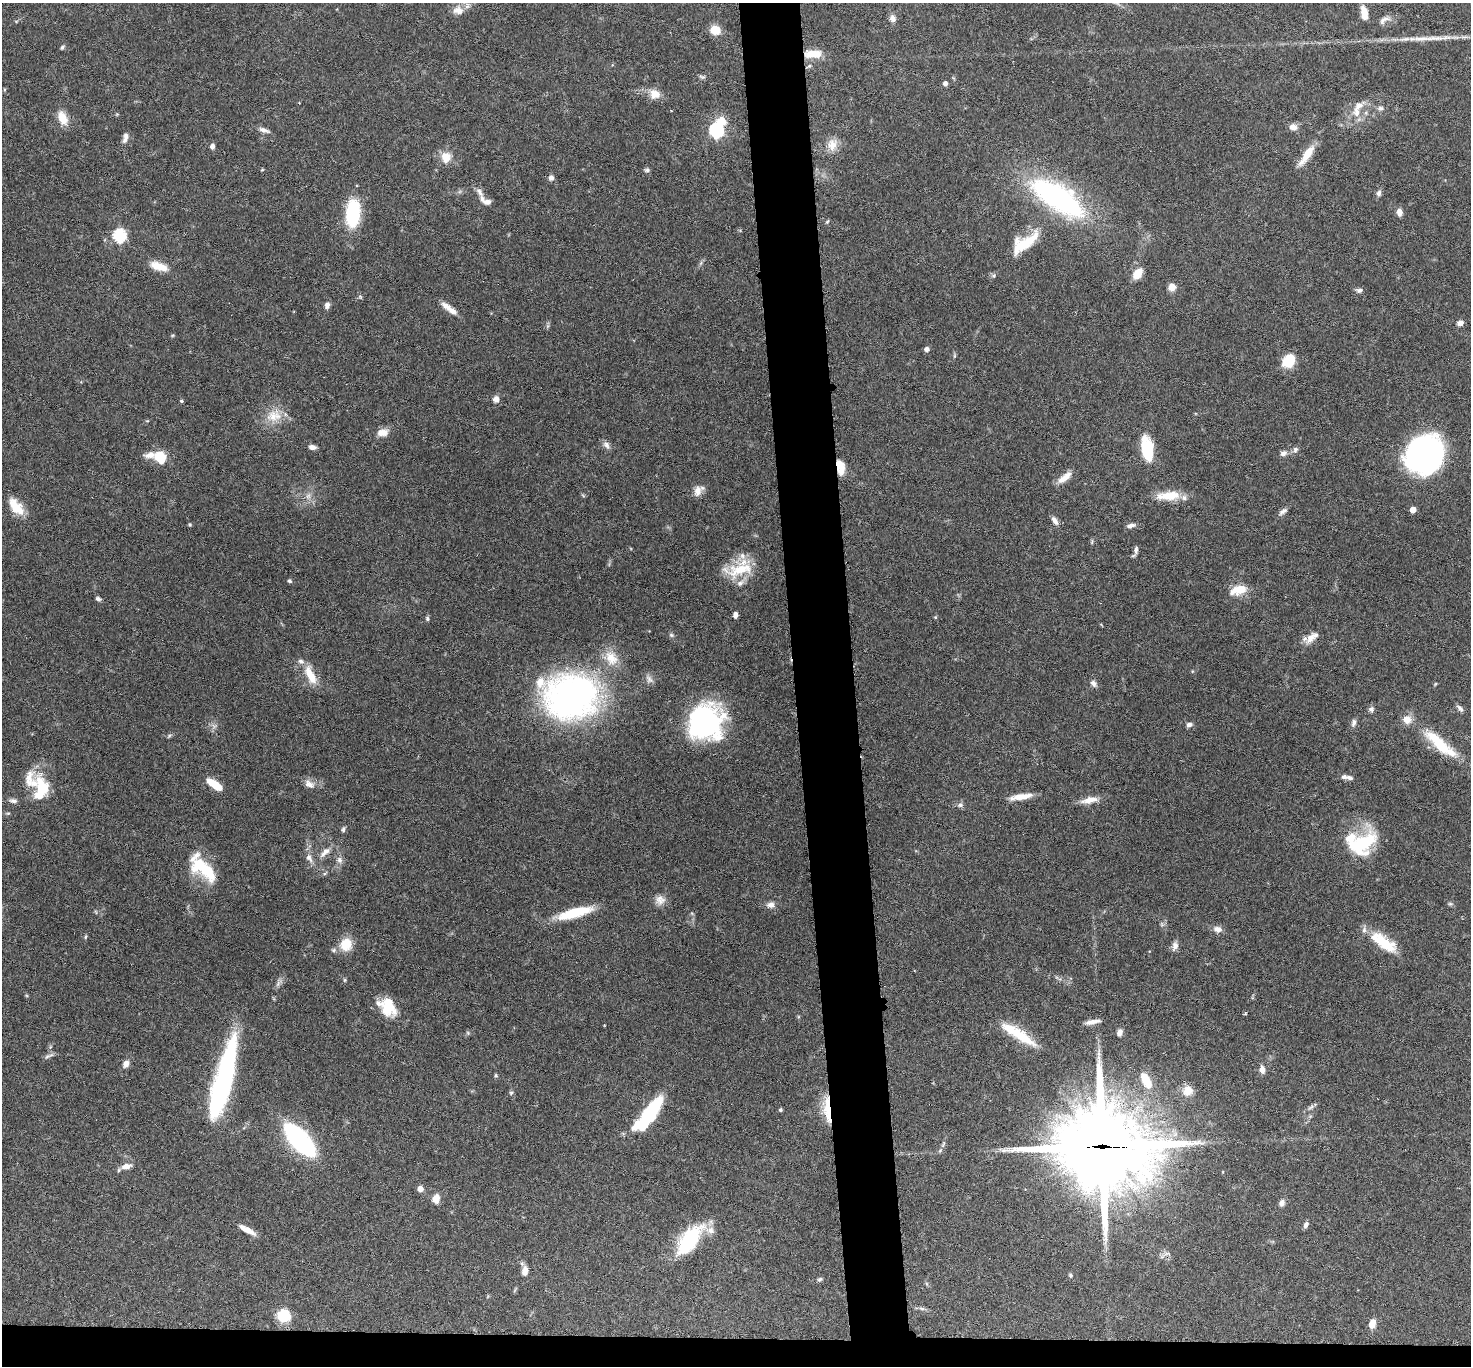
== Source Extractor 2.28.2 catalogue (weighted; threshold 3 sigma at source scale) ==
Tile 8 of 3 x 3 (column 2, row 3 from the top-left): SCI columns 1473-2941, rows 166-1529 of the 4413 x 4384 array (HDU 1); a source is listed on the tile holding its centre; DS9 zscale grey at full resolution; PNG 1473 x 1368 px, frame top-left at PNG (2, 3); no overlay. Shown black and unused: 6% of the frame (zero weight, under 3 of 6 exposures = <1% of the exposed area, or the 3 px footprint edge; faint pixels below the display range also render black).
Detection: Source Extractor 2.28.2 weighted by HDU 2 'WHT'; one run over the whole footprint, this tile lists its part. Background 0.0858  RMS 0.003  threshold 0.0122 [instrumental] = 3 sigma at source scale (4.09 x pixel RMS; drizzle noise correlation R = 1.36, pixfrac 0.8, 0.05/0.05 arcsec/px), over >= 5 px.
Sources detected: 179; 2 inside a brighter object's white glare — not listed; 22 inside a brighter listed object's ellipse — not listed separately; the other 155 listed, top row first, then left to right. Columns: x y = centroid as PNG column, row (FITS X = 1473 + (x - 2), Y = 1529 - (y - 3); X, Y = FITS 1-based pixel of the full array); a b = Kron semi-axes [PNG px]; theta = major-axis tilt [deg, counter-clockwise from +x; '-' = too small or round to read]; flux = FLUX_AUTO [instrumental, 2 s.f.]
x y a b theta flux
458 10 16 13 1 3
1364 13 14 7 -81 3.3
893 18 9 8 - 1.4
1384 20 18 7 29 1.6
715 30 10 8 -20 4.7
1421 39 32 7 2 4.1
62 47 6 4 56 0.45
813 54 21 10 2 4.4
809 66 6 5 - 0.48
702 77 10 4 -23 0.57
945 83 5 4 - 1.1
655 94 15 12 -25 3.3
1380 108 8 6 10 0.82
1357 112 15 11 -72 3.2
62 118 16 10 -68 4.2
1293 127 10 8 -13 1.8
264 130 15 6 -17 1.3
716 130 6 6 - 50
126 136 12 7 -86 1.4
832 145 17 14 71 3.5
212 146 5 5 - 1.1
1306 155 33 9 55 4.8
446 157 15 14 - 3.5
262 170 4 4 - 0.29
647 170 7 5 16 0.6
551 178 7 6 - 1.1
479 192 17 7 -58 1.6
1379 193 8 6 77 0.87
1057 197 75 29 -34 52
1399 212 8 6 -81 1.7
353 213 26 13 86 21
827 221 6 4 66 0.4
119 235 6 6 - 40
1024 243 40 17 35 9.8
701 263 7 4 71 0.52
159 266 23 10 -18 4.2
1138 274 9 6 57 6
1172 287 7 7 - 2.8
1359 290 8 6 3 0.89
360 297 6 5 - 0.41
327 305 8 6 73 1.2
446 306 16 7 -37 2.3
1460 323 6 5 - 1.7
926 349 5 5 - 1.2
954 356 6 4 72 0.36
1289 361 16 13 43 5.7
496 399 7 7 - 1.7
181 401 4 3 - 0.37
273 416 22 18 59 5.9
382 432 13 8 9 2.8
606 445 13 8 -55 1.2
312 447 7 5 -8 1.3
1147 449 26 11 -82 11
1295 450 8 7 - 0.89
1283 453 10 7 31 1.2
1425 454 29 25 40 100
159 457 15 8 -14 11
841 470 16 9 74 2.7
1065 477 20 8 38 3
698 491 14 10 69 2.3
308 496 10 7 75 1.4
1168 496 28 10 4 6.7
16 507 25 12 -51 5.6
1413 510 5 4 - 2.6
1283 511 13 6 37 1.1
1055 521 13 6 -58 1.4
190 524 5 4 - 0.34
1131 525 11 5 10 1.1
1092 542 8 4 82 0.39
1136 550 11 5 85 0.97
740 569 41 18 12 10
289 581 5 5 - 0.54
1238 590 20 10 16 5.6
98 599 7 5 -19 0.7
735 615 6 5 - 1.2
935 617 5 4 - 0.31
427 618 6 5 - 0.48
671 635 7 5 -22 0.55
1310 638 19 9 55 2.6
310 675 25 10 -64 5.8
649 679 13 8 -45 1.4
1094 683 10 7 -50 1
1435 684 6 3 71 0.27
571 697 68 56 6 84
1460 708 10 6 -47 1
1371 709 7 7 - 0.84
706 722 37 34 58 45
1354 723 11 6 75 0.98
1189 725 7 6 - 0.93
214 726 7 6 - 0.89
169 736 7 4 45 0.41
1440 745 47 14 -39 13
1344 777 8 5 -6 1
214 784 16 6 -35 6.9
309 784 15 10 -33 2
41 789 32 17 86 12
1021 797 28 7 9 3.5
1090 800 22 8 12 3.1
13 801 12 6 -8 1
960 805 8 7 - 0.86
8 813 6 3 18 0.35
343 829 8 5 78 0.64
1362 843 37 22 41 18
325 852 18 7 42 2.4
309 858 14 8 -60 1.7
339 860 9 7 -87 1.3
203 869 36 17 -41 15
325 873 6 4 20 0.39
660 900 14 12 -34 2.2
1450 904 7 5 -7 0.48
771 905 11 8 -2 1.5
96 912 6 3 -71 0.29
574 913 38 9 15 12
1162 925 7 4 -19 0.46
1218 929 11 8 -13 1.7
85 937 6 4 88 0.36
1384 942 36 13 -35 9.3
346 944 16 14 67 5.3
1175 946 12 7 76 1.5
345 980 6 4 90 0.36
278 984 10 5 64 0.95
388 1007 22 15 -66 8.2
1245 1013 5 4 - 0.48
1092 1022 18 5 10 1.8
1013 1031 44 12 -32 8.2
1120 1032 9 6 74 1.2
468 1033 6 4 -47 0.36
47 1056 8 6 29 0.77
126 1064 9 7 58 1.5
1262 1069 8 6 -77 2
496 1075 6 4 -61 0.35
1146 1080 19 9 -63 6.5
1188 1090 14 13 - 3.3
511 1093 6 5 - 0.48
219 1097 103 15 77 54
1311 1107 12 5 32 0.82
827 1109 32 8 -85 6.9
780 1110 4 4 - 0.45
649 1115 40 12 52 22
300 1140 25 10 -47 85
1102 1147 36 29 -6 3200
940 1150 7 5 67 0.64
126 1166 12 7 12 2.2
420 1189 6 6 - 1.8
436 1199 11 8 71 2.5
1282 1203 10 7 64 1.1
1306 1225 8 5 61 0.9
247 1230 20 6 -29 3
689 1240 39 18 52 19
525 1271 13 7 82 2
1070 1275 6 5 - 0.42
820 1279 7 5 31 0.48
922 1308 10 4 -11 0.75
284 1316 13 12 - 8.3
1372 1324 10 7 72 2.5
Overlapping masked pixels (flux is a lower limit): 3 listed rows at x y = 841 470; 827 1109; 1102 1147